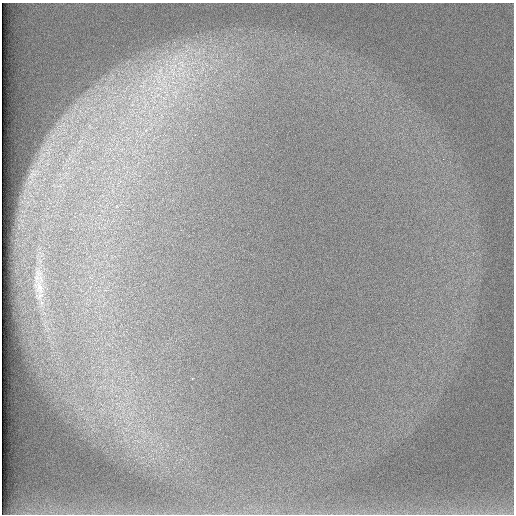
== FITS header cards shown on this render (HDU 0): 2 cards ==
NAXIS1  =                  512 /
NAXIS2  =                  512 /

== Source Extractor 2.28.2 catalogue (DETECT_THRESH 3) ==
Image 512 x 512 px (HDU 0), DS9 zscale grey, 1 PNG px = 1 image px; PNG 516 x 516 px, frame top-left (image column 1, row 512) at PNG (2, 3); no overlay
Background 97.2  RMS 2.9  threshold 8.75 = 3 sigma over >= 5 px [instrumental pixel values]
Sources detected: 5; all 5 listed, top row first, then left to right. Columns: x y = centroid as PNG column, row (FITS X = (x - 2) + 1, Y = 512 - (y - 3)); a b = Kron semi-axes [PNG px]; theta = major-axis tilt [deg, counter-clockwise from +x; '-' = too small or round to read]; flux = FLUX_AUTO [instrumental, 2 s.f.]
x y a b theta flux
202 68 9 5 -90 800
180 69 13 10 32 2900
160 71 13 7 88 1800
159 88 11 3 -11 650
39 287 31 9 85 3100